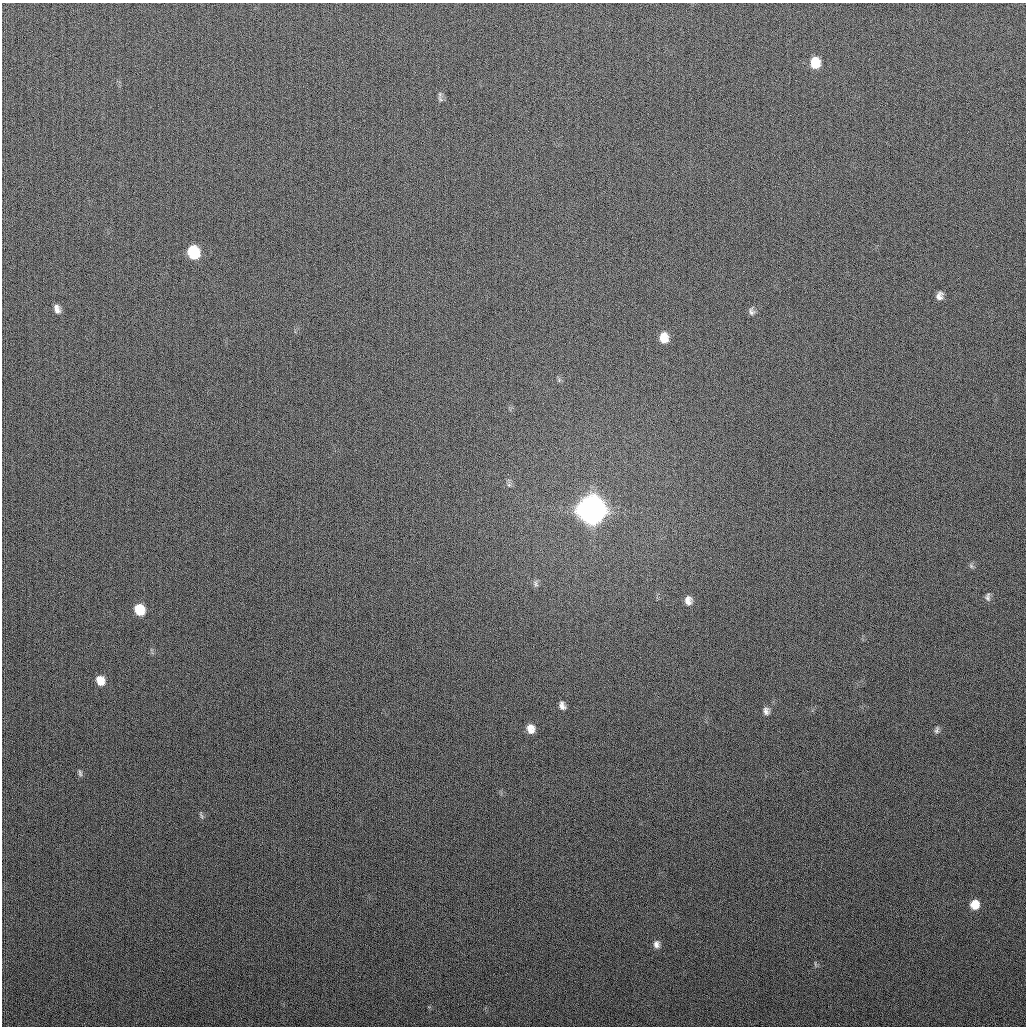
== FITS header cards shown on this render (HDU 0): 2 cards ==
NAXIS1  =                 1024
NAXIS2  =                 1024

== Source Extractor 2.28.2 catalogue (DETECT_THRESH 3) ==
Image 1024 x 1024 px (HDU 0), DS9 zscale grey, 1 PNG px = 1 image px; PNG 1028 x 1028 px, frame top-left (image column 1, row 1024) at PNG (2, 3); no overlay
Background 266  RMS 10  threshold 31.2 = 3 sigma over >= 5 px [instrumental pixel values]
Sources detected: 25; all 25 listed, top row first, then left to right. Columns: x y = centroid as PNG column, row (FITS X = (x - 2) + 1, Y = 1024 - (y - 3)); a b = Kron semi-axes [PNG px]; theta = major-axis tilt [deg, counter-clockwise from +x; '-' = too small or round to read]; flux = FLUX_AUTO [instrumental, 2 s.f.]
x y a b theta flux
815 63 11 9 88 1.5e+04
440 99 10 5 -63 1.8e+03
194 252 10 8 -75 3.6e+04
939 296 9 7 72 3.8e+03
57 309 10 6 -70 3.8e+03
751 311 10 7 -82 2.4e+03
664 338 12 9 -90 1.0e+04
559 380 5 5 - 1.2e+03
509 485 7 4 -18 1.2e+03
591 510 12 11 - 1.4e+06
971 566 8 5 -69 1.6e+03
536 584 9 5 -72 1.9e+03
988 597 12 7 87 2.6e+03
688 600 10 8 -85 4.6e+03
140 610 10 8 -69 2.0e+04
100 680 9 8 - 9.3e+03
562 706 8 5 -71 3.2e+03
766 711 10 8 -78 3.2e+03
530 729 9 7 -80 6.5e+03
937 730 9 5 76 1.8e+03
80 773 9 4 -74 1.5e+03
201 815 10 4 -74 1.2e+03
975 905 9 8 - 1.2e+04
656 944 8 7 - 3.1e+03
815 964 9 3 -79 8.3e+02